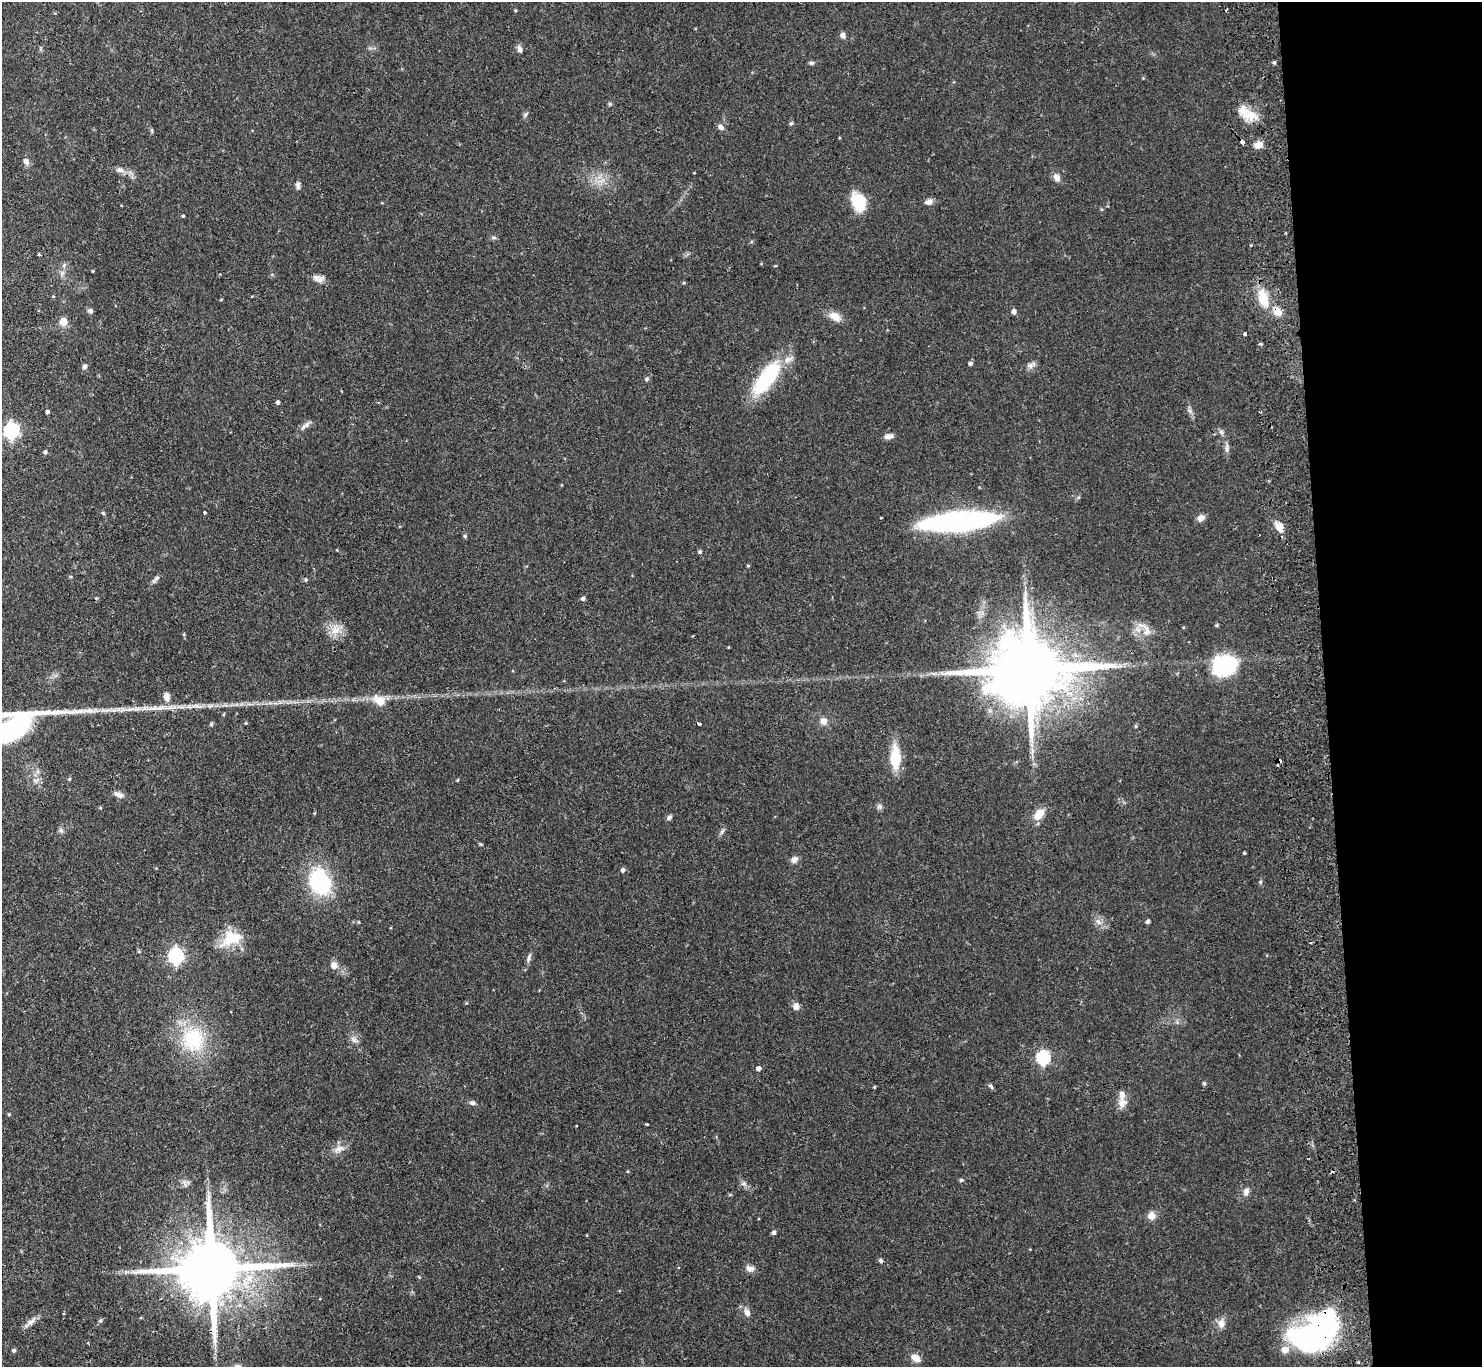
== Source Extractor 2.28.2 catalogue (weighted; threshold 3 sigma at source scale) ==
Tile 6 of 3 x 3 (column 3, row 2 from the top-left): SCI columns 3015-4494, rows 1566-2930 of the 4550 x 4427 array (HDU 1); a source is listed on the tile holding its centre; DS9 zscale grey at full resolution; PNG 1484 x 1369 px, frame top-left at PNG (2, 2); no overlay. Shown black and unused: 11% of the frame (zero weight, under 2 of 3 exposures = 3% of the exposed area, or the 3 px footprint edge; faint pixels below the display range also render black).
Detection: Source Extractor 2.28.2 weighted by HDU 2 'WHT'; one run over the whole footprint, this tile lists its part. Background 0.0617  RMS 0.0052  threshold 0.0233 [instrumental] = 3 sigma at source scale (4.5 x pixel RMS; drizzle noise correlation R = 1.50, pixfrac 1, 0.05/0.05 arcsec/px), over >= 5 px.
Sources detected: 136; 1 inside a brighter object's white glare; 4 cosmic-ray / hot-pixel residue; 1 long thin detection or spike segment (spike, bleed or trail) — not listed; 4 inside a brighter listed object's ellipse — not listed separately; the other 126 listed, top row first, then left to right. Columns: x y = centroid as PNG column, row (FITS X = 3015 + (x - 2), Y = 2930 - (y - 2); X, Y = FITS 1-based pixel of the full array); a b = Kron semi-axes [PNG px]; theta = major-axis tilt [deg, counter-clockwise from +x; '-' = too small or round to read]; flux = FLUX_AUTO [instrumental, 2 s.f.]
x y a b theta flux
515 10 4 3 - 0.56
843 35 8 7 - 1.6
519 49 10 6 -68 1.7
811 63 7 5 13 0.99
1274 63 4 4 - 0.77
610 104 6 4 -71 0.6
525 114 8 3 71 0.91
1250 115 17 12 8 7.7
791 123 5 4 - 0.99
721 127 8 6 -38 1.9
152 131 6 4 -72 0.66
1242 142 4 3 - 2.8
1258 145 9 8 - 3.6
26 162 8 6 -82 2.2
120 170 12 7 -13 2.6
1057 178 10 7 -52 2.7
298 185 9 6 -82 1.5
859 202 20 14 -68 16
929 202 10 7 17 2.4
183 216 4 3 - 0.57
494 238 6 4 0 0.83
39 255 3 3 - 0.67
64 265 6 6 - 1.2
93 271 4 3 - 0.38
315 278 13 10 8 2.9
684 283 4 4 - 0.57
1263 298 17 9 -73 13
221 299 4 3 - 0.4
90 311 7 5 -16 1.2
1014 312 5 5 - 2
1277 312 10 8 -38 5.3
835 316 15 9 -33 5.3
63 321 5 5 - 10
1245 334 4 3 - 1.1
970 364 5 4 - 1.1
1030 365 7 6 - 1.7
84 367 7 5 47 1.2
767 378 43 16 54 39
647 379 5 5 - 0.84
278 402 4 4 - 1.2
47 412 4 3 - 1.3
307 425 10 6 46 2
11 430 7 6 - 120
1221 432 7 5 -45 1.3
889 436 10 6 6 2.8
1227 448 10 5 83 1.6
45 452 5 4 - 1
205 512 3 3 - 0.62
1201 518 11 7 34 2.2
959 521 56 12 5 190
1279 527 10 7 -54 6.5
465 536 5 4 - 0.74
700 552 5 4 - 0.96
748 565 5 3 - 0.48
70 576 4 3 - 0.47
155 579 13 5 47 1.6
306 580 5 4 - 0.71
583 599 5 4 - 1.2
335 630 14 12 6 6.1
1146 630 21 9 -65 5
184 634 5 3 - 0.48
728 647 4 3 - 0.38
1225 665 30 23 20 34
1030 669 24 17 10 6900
167 697 11 7 -78 3.1
380 701 12 8 -38 8.4
91 711 24 6 4 5.1
224 714 5 3 - 0.51
824 721 7 7 - 3.3
246 723 4 4 - 0.48
699 724 4 3 - 2.3
1136 726 6 3 72 0.52
895 757 22 10 -89 17
1279 761 5 3 - 2.2
69 779 5 4 - 0.58
36 780 11 4 26 1.6
458 780 4 3 - 0.51
117 794 10 8 -22 2.3
880 806 8 7 - 1.3
100 808 5 3 - 0.48
1039 814 12 8 54 7.4
669 817 7 6 - 1.2
61 830 8 6 -22 1.1
722 832 9 5 56 1.2
1244 853 3 3 - 0.54
794 859 9 7 31 2.5
623 870 5 4 - 1.3
320 882 28 21 -64 40
1260 882 5 4 - 0.68
1148 921 4 4 - 1.3
359 922 5 3 - 0.43
1098 922 12 5 -45 2.2
229 939 28 16 56 13
176 956 7 6 - 120
529 958 14 4 76 1.6
334 965 10 8 -77 2.9
796 1007 10 8 89 2.1
193 1039 32 29 -79 32
353 1039 7 7 - 1.8
1043 1058 6 6 - 65
758 1068 5 4 - 2.1
1204 1083 6 5 - 0.65
991 1086 8 5 -50 0.96
874 1087 4 4 - 0.48
472 1103 8 5 -4 1.3
1122 1103 16 11 88 4.2
9 1114 4 4 - 0.53
647 1124 3 3 - 0.81
339 1149 15 8 29 3.7
628 1171 4 3 - 0.45
961 1180 6 5 - 0.77
185 1184 14 4 -64 1.4
744 1184 8 6 1 1.5
1246 1191 9 7 72 2.3
1151 1216 6 6 - 5.8
773 1232 5 5 - 1.2
881 1260 5 4 - 1.2
750 1268 11 8 -16 2.6
211 1269 19 15 4 5300
747 1312 12 7 -62 2.8
101 1321 6 5 - 0.87
30 1322 20 6 43 3
1221 1323 11 8 89 3.4
1316 1335 54 31 15 110
14 1350 5 4 - 0.95
916 1358 10 7 -32 4.7
Overlapping masked pixels (flux is a lower limit): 7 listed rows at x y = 1242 142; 1277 312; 1279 527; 1030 669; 1279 761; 211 1269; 1316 1335